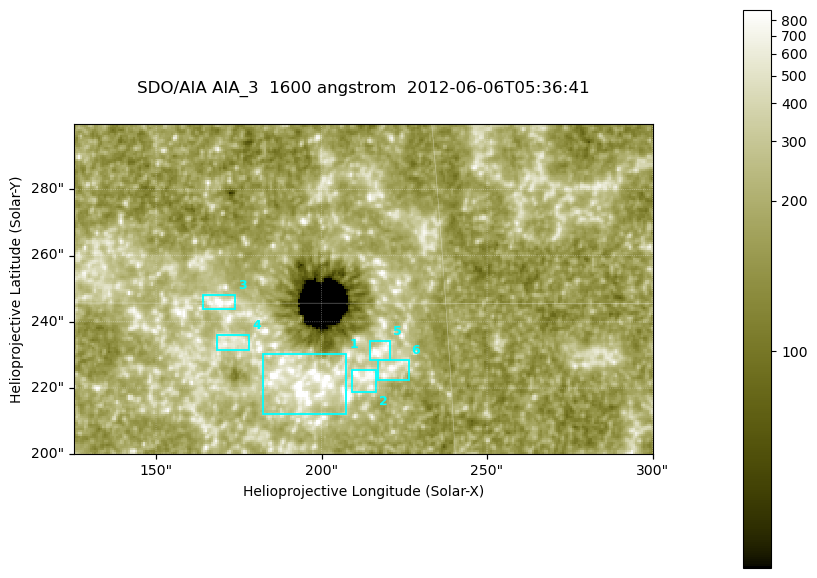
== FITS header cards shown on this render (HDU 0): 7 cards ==
TELESCOP= 'SDO/AIA '
INSTRUME= 'AIA_3   '
WAVELNTH=                 1600
WAVEUNIT= 'angstrom'
DATE-OBS= '2012-06-06T05:36:41.13'
CTYPE1  = 'HPLN-TAN'
CTYPE2  = 'HPLT-TAN'

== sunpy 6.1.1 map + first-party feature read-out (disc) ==
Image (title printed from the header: SDO/AIA AIA_3  1600 angstrom  2012-06-06T05:36:41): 287 x 164 px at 0.609 arcsec/px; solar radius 946 arcsec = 1552 px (partial field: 0.6% of the solar disc is inside the frame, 100% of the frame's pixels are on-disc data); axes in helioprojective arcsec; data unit not stated in the header (colour bar unlabelled)
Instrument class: DISC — disc imager (sunpy class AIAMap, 1600 A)
Bright regions (active regions / flare kernels): reference = the on-disc median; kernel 3 px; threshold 5 sigma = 320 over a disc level ~180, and >= 1.15x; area >= 47 px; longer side >= 3 px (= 1.8 arcsec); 6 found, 6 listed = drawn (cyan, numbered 1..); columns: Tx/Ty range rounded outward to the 2 arcsec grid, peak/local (2 s.f.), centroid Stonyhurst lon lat
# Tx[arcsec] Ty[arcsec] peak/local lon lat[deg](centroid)
1 182..208 212..232 10 +12 +14
2 208..218 218..226 5.3 +13 +14
3 164..174 244..248 6.7 +11 +15
4 168..178 230..236 3.7 +11 +14
5 214..222 228..234 5.1 +14 +14
6 216..226 222..230 4.4 +14 +14